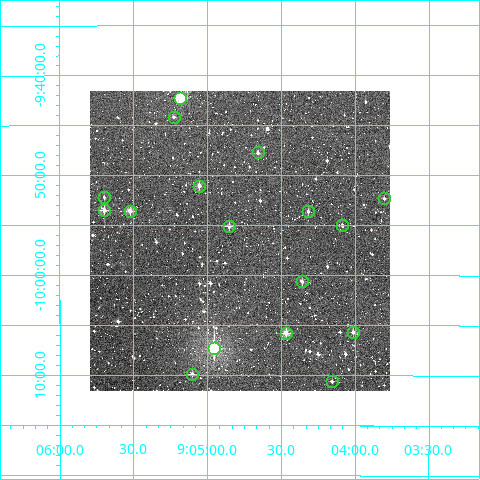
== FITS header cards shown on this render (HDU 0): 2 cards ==
NAXIS1  =                  300
NAXIS2  =                  300

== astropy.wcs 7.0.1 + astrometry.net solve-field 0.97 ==
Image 300 x 300 px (HDU 0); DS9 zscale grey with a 90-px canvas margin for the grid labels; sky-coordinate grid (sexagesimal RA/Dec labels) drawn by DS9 from the SOLVED WCS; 17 Tycho-2 reference stars matched to detected sources circled (green)
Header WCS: RA---TAN/DEC--TAN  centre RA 09:04:47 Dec -09:57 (136.19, -9.94 deg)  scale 6 arcsec/px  FOV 30.0' x 30.0'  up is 0 deg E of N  parity normal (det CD < 0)
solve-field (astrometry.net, Tycho-2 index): VERIFIED the header's WCS against the Tycho-2 star catalogue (verified at 2 index scales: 10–17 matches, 0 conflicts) and refined it, rather than solving blind
Solved WCS: RA---TAN-SIP/DEC--TAN-SIP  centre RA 09:04:47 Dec -09:57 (136.20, -9.94 deg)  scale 6 arcsec/px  FOV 30.0' x 30.0'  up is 0 deg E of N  parity normal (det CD < 0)
The solver's refit moves the header's centre by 1.6 arcsec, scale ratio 0.9999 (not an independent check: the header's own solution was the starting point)
Tycho-2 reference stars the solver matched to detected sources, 17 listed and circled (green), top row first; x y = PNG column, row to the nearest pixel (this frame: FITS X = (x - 90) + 1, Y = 300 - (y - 91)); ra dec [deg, ICRS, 3 dp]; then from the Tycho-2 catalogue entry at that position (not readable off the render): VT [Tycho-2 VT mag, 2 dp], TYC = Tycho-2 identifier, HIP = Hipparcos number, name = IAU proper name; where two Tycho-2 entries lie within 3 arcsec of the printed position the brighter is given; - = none
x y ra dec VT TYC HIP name
180 98 136.295 -9.704 8.64 5449-1332-1 - -
174 117 136.307 -9.736 11.65 5449-216-1 - -
258 152 136.165 -9.796 11.39 5449-146-1 - -
199 186 136.264 -9.851 10.98 5449-121-1 - -
104 197 136.425 -9.870 11.95 5449-591-1 - -
384 198 135.951 -9.872 12.22 5448-527-1 - -
104 210 136.424 -9.891 10.64 5449-306-1 - -
130 211 136.381 -9.892 10.32 5449-1660-1 - -
308 211 136.080 -9.894 11.47 5449-882-1 - -
342 225 136.022 -9.917 11.91 5449-1042-1 - -
229 226 136.214 -9.919 10.88 5449-540-1 - -
302 281 136.090 -10.010 11.32 5449-1035-1 - -
353 332 136.003 -10.094 11.06 5449-825-1 - -
286 333 136.117 -10.096 9.66 5449-1001-1 - -
214 348 136.239 -10.122 7.29 5449-1938-1 44578 -
192 374 136.276 -10.165 11.39 5449-1446-1 - -
332 381 136.039 -10.177 11.61 5449-353-1 - -